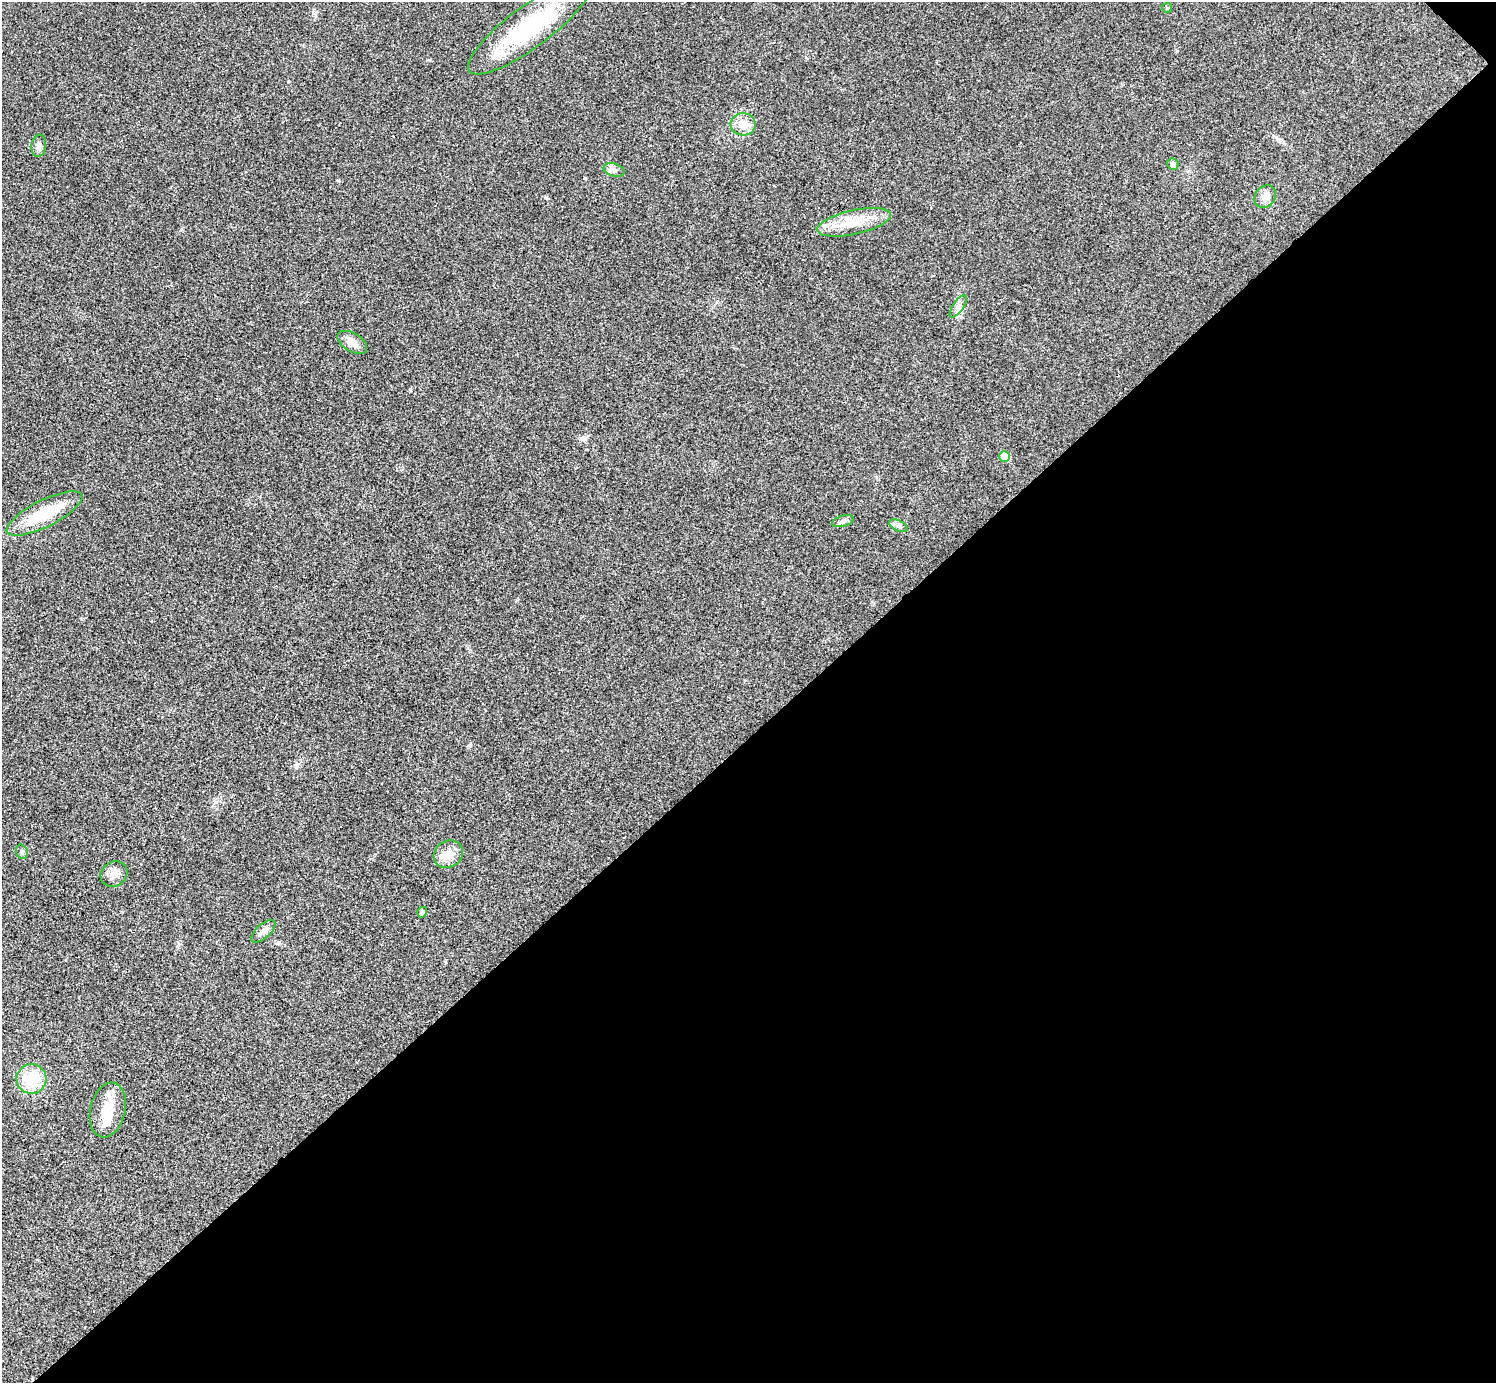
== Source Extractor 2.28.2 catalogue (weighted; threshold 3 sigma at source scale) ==
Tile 12 of 4 x 4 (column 4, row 3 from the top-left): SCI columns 4487-5980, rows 1682-3062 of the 5983 x 5983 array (HDU 1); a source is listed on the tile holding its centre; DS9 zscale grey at full resolution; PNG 1498 x 1385 px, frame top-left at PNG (2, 2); each listed source drawn as its Kron ellipse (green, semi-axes under 4 px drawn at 4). Shown black and unused: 47% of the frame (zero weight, under 3 of 4 exposures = <1% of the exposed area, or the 3 px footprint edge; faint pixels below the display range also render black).
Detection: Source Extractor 2.28.2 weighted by HDU 2 'WHT'; one run over the whole footprint, this tile lists its part. Background 0.0211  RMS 0.0055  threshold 0.0246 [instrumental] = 3 sigma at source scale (4.5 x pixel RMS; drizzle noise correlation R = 1.50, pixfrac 1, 0.05/0.05 arcsec/px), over >= 5 px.
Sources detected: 21; all 21 listed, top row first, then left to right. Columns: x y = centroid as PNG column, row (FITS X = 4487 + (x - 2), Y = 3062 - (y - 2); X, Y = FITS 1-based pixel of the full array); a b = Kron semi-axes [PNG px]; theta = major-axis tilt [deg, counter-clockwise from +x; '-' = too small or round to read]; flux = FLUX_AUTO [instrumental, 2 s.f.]
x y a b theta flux
1167 8 5 5 - 0.65
530 27 75 21 37 55
743 124 12 11 - 7.7
39 146 11 7 81 2.3
1173 164 6 5 - 2.4
614 170 11 6 -16 2.3
1265 196 12 10 51 4.2
854 222 37 12 12 14
958 306 13 5 56 2.3
352 342 16 9 -31 4.7
1004 457 5 5 - 9.5
44 513 42 13 27 24
843 521 11 5 16 1.7
899 526 10 5 -26 1.6
22 852 7 5 -74 1.2
448 854 15 13 35 5.9
114 874 14 12 37 4.4
422 912 5 5 - 2
263 931 15 7 42 2.9
31 1079 15 15 - 20
108 1110 28 17 77 13
Overlapping masked pixels (flux is a lower limit): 1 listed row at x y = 44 513
Unlisted compact peaks at least as high as the median listed source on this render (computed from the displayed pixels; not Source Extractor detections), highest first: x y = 288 81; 470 745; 338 180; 1177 51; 429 60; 545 197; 585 178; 216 802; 1278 139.